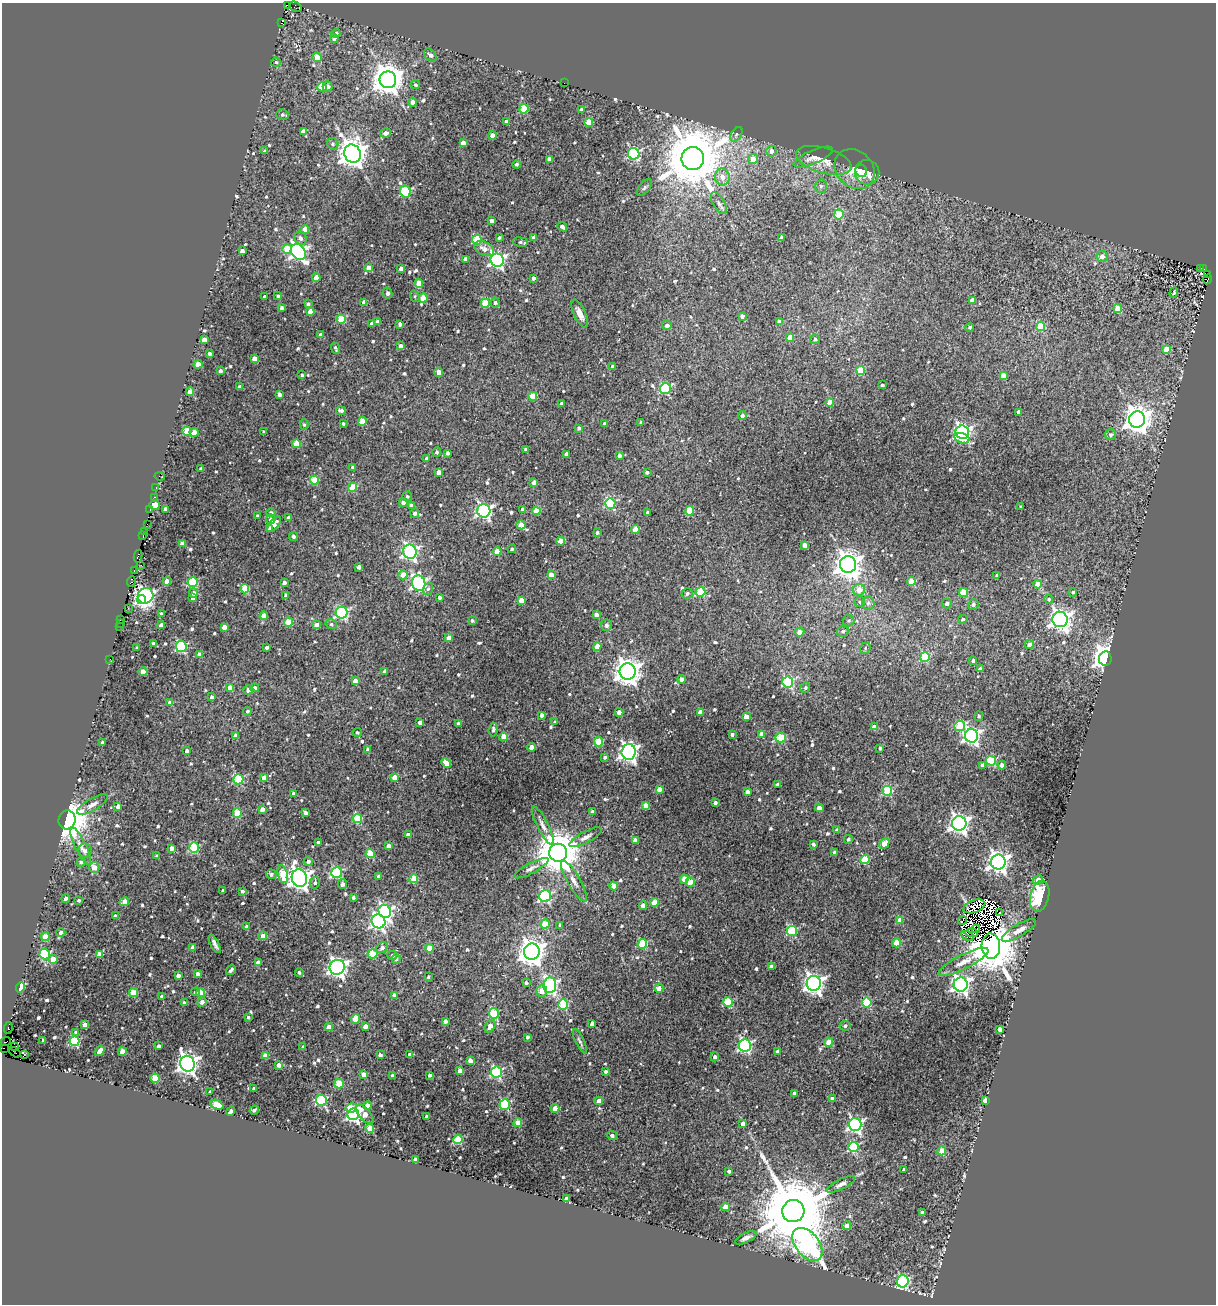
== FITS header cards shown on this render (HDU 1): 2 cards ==
NAXIS1  =                 1214
NAXIS2  =                 1302

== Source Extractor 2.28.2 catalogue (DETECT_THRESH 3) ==
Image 1214 x 1302 px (HDU 1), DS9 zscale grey, 1 PNG px = 1 image px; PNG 1218 x 1306 px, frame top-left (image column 1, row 1302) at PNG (2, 3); each listed source drawn as its Kron ellipse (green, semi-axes under 4 px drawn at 4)
Background 0.112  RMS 0.017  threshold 0.0518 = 3 sigma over >= 5 px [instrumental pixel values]
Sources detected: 753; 8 with non-positive FLUX_AUTO (blend fragments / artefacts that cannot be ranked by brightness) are neither listed nor drawn; of the other 745, the 500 brightest by FLUX_AUTO listed and drawn (245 fainter detections omitted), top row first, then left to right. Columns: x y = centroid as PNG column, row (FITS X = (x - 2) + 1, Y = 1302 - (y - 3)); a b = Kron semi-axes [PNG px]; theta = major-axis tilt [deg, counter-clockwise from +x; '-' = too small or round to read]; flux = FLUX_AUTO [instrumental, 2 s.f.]
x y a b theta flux
287 6 3 3 - 16
296 7 6 4 -28 8.3
282 23 4 3 - 34
336 33 4 4 - 3
334 38 4 4 - 5.4
430 55 7 5 -47 4.3
317 58 5 4 - 23
276 62 5 4 - 2.1
388 80 8 8 - 1800
564 83 2 2 - 3.4
415 85 5 4 - 2.5
322 87 4 4 - 37
328 87 5 5 - 4.3
412 102 4 4 - 6.7
524 109 4 4 - 47
581 109 3 3 - 2.1
282 115 6 5 - 2.4
506 121 3 3 - 3.7
589 122 4 4 - 35
303 131 4 4 - 6.3
385 133 5 4 - 5.8
736 134 8 5 54 2.6
492 136 4 4 - 12
463 143 4 4 - 10
333 144 6 5 - 2.7
265 151 4 3 - 2.6
771 151 5 5 - 5.6
352 154 9 8 - 1500
634 154 6 5 - 150
813 157 21 6 23 7.1
693 158 11 11 - 9500
549 159 4 4 - 5
753 159 5 5 - 13
824 160 29 12 -16 20
516 164 4 4 - 3
855 169 22 18 -44 22
861 171 6 5 - 4.2
867 172 12 12 - 12
722 177 8 7 - 9.3
821 186 6 5 - 2.7
644 187 10 5 49 3.1
405 191 6 5 - 95
719 203 12 5 -59 4.3
839 214 5 4 - 50
492 221 4 4 - 7.3
562 227 5 3 - 4.6
305 229 4 4 - 17
534 237 4 3 - 4.5
300 238 7 6 - 4
499 238 3 3 - 2.3
782 238 4 4 - 8.7
477 240 5 4 - 55
520 242 7 5 -7 3
287 249 5 5 - 29
484 249 10 6 -27 8.8
242 251 4 4 - 6.7
298 252 8 6 -53 340
1102 257 6 5 - 7.8
466 259 4 4 - 9.9
497 260 7 6 - 330
368 268 4 4 - 13
1200 268 3 2 - 3.7
401 269 4 4 - 7
1204 269 3 3 - 8.2
1208 275 3 2 - 9
316 277 4 4 - 12
533 278 4 3 - 3.9
1207 279 5 3 - 25
419 284 4 4 - 21
1174 292 5 3 - 2.2
387 293 5 5 - 5
278 296 3 3 - 2.2
415 296 6 4 -72 2.1
265 297 3 3 - 3.1
423 298 4 4 - 26
972 300 4 4 - 7.5
364 302 4 4 - 9.2
485 303 4 4 - 49
495 303 5 4 - 2.5
308 304 4 4 - 2.7
281 308 4 3 - 3.9
1118 309 4 4 - 31
310 311 4 4 - 11
580 314 15 6 -66 9.3
742 316 4 4 - 4
341 319 4 4 - 43
378 322 4 4 - 6.9
779 322 4 4 - 5.1
371 323 3 3 - 2.4
400 324 4 3 - 3
667 325 5 4 - 5.3
1041 326 5 4 - 45
970 327 4 4 - 2.8
320 335 4 3 - 4.3
790 338 4 4 - 16
815 339 5 4 - 2.6
204 340 4 4 - 10
401 346 4 4 - 7.3
335 348 6 3 -68 2.1
1166 349 4 4 - 26
209 353 3 3 - 3.2
254 358 4 4 - 9
198 364 4 4 - 19
613 367 4 3 - 5.4
860 370 4 4 - 40
220 371 4 3 - 3.2
439 372 5 3 - 6.2
302 375 3 3 - 2.3
1003 376 4 4 - 17
882 385 3 3 - 2.8
239 387 4 3 - 3.3
665 389 6 5 - 110
190 392 4 4 - 20
279 394 4 3 - 5.1
533 396 4 4 - 27
830 402 4 4 - 18
561 404 3 3 - 2.2
341 411 5 3 - 3.5
1019 412 4 3 - 4.1
742 416 4 4 - 3.7
1137 420 8 8 - 1400
362 422 4 4 - 29
641 422 4 3 - 2.2
343 423 3 3 - 2.5
604 423 3 3 - 2.8
304 425 5 4 - 2.1
579 428 4 3 - 3.3
187 431 4 4 - 40
194 432 4 4 - 14
264 432 3 3 - 2.2
962 432 7 6 - 320
1110 435 5 5 - 3.3
962 438 8 5 -16 26
296 444 4 4 - 25
525 449 3 3 - 2.4
437 452 4 4 - 2.9
448 453 4 3 - 3.6
566 454 4 3 - 5.2
619 456 3 3 - 3.4
427 458 3 3 - 2.9
353 467 3 3 - 2.7
201 468 3 3 - 2.3
439 472 4 4 - 11
647 472 3 3 - 2.8
160 476 5 2 - 3.6
315 480 4 4 - 35
534 482 4 3 - 6
156 487 3 2 - 4
353 487 4 4 - 28
407 496 5 5 - 2.5
154 497 3 2 - 6.7
403 502 4 4 - 4.5
610 503 5 5 - 93
155 505 5 4 - 30
412 505 4 4 - 6.9
1021 507 3 3 - 2.1
150 509 3 2 - 4.4
166 509 4 4 - 9.3
522 509 4 3 - 3
484 511 6 6 - 280
536 511 4 4 - 22
689 511 5 4 - 32
271 513 4 4 - 3.1
415 513 5 4 - 3.9
647 513 3 3 - 2.5
257 516 4 3 - 2.7
288 518 4 4 - 4.8
271 519 5 4 - 5.3
147 524 2 2 - 17
274 524 9 4 50 8.8
521 525 4 4 - 19
270 528 4 4 - 3.4
635 530 4 4 - 24
144 532 3 3 - 2
597 533 3 3 - 2.7
143 536 3 2 - 5.2
293 536 4 4 - 3.8
561 541 4 4 - 24
182 544 4 4 - 11
805 545 4 4 - 13
512 549 4 4 - 2.2
410 552 7 6 - 250
497 552 4 4 - 21
138 556 6 4 79 39
848 564 8 8 - 1300
141 565 2 2 - 4.7
359 567 4 4 - 4.8
134 570 3 2 - 5.7
403 575 4 4 - 16
551 575 4 4 - 17
997 575 4 3 - 2.2
167 581 4 4 - 13
911 581 4 4 - 27
131 582 5 3 - 5.5
193 582 5 5 - 80
284 583 4 3 - 4.2
419 583 8 6 -71 250
1038 584 4 4 - 19
245 589 4 4 - 29
428 589 6 5 - 2.7
859 590 6 6 - 15
700 592 5 4 - 60
963 592 4 4 - 28
1073 592 4 4 - 2.5
193 593 5 4 - 4.6
687 593 5 5 - 3
286 595 4 3 - 4
146 596 8 7 - 340
439 597 3 3 - 3.3
193 598 4 3 - 3.6
1049 599 4 4 - 2.4
142 600 5 4 - 130
521 600 4 4 - 16
860 602 5 5 - 2.4
868 603 7 6 - 4
947 603 5 5 - 4.4
973 604 6 5 - 3.7
128 608 3 2 - 2.8
342 613 6 6 - 170
161 614 4 3 - 3.1
596 615 4 4 - 5.1
264 616 4 4 - 21
963 619 5 4 - 2.3
1060 619 8 7 - 630
121 620 3 3 - 3.1
472 620 4 4 - 2.5
848 621 6 5 - 2.3
289 622 4 4 - 35
120 623 3 2 - 7.9
331 624 6 4 -13 2.3
161 625 4 4 - 3.7
317 625 4 4 - 9.4
606 625 6 5 - 5
120 626 3 3 - 4.5
224 627 4 4 - 11
843 631 6 5 - 2.9
800 632 5 4 - 8.1
449 638 4 4 - 6.2
153 643 3 3 - 2.8
1029 645 4 4 - 7.9
181 647 5 5 - 120
267 647 4 3 - 4.3
597 647 4 4 - 14
137 648 3 3 - 2.3
865 648 6 5 - 2.2
200 655 4 4 - 9.3
925 657 5 5 - 66
1105 658 7 6 - 680
110 659 2 2 - 2.9
973 661 4 4 - 2.9
980 669 4 4 - 2.9
385 671 4 4 - 4.2
143 672 4 4 - 19
628 672 8 8 - 1300
682 679 4 4 - 4.6
355 681 4 4 - 8.5
788 682 5 5 - 130
230 687 4 4 - 11
255 688 4 4 - 6.8
805 688 5 4 - 2.6
248 690 5 4 - 6.5
212 697 4 3 - 3.9
170 703 4 4 - 16
247 711 4 4 - 2.3
619 712 4 4 - 13
700 712 4 4 - 12
542 715 4 3 - 5.4
979 716 5 4 - 2.2
746 717 4 4 - 13
420 722 4 3 - 4.5
555 722 4 3 - 2.5
458 723 3 3 - 2.5
960 726 5 5 - 48
874 727 4 4 - 15
493 730 7 4 84 3
357 732 4 4 - 2.3
732 734 3 3 - 2.9
762 734 4 4 - 17
235 736 4 4 - 8.4
972 736 7 6 - 350
504 737 4 4 - 18
781 738 5 5 - 65
102 742 3 3 - 2.5
599 742 4 4 - 42
531 747 4 4 - 11
880 748 3 3 - 2.5
368 749 4 4 - 4.6
187 751 4 3 - 3.5
629 752 7 7 - 520
605 757 4 4 - 2.5
991 761 5 5 - 62
446 763 5 4 - 12
983 765 4 4 - 4.5
1002 765 4 4 - 6.1
264 777 4 4 - 9.2
395 777 4 4 - 14
238 779 5 5 - 82
777 784 4 3 - 3.1
659 789 4 4 - 10
887 791 5 5 - 68
747 792 4 4 - 4.8
293 794 3 3 - 3
715 803 3 3 - 3.5
92 805 17 6 30 7.1
646 805 4 4 - 16
118 806 4 4 - 6.4
819 808 4 4 - 8.1
262 809 4 4 - 8.3
593 812 4 4 - 6.1
237 813 4 4 - 39
305 813 4 3 - 3.6
358 818 5 4 - 55
67 820 9 8 - 2100
959 823 7 7 - 570
543 826 21 5 -63 6.8
837 830 4 4 - 2.4
408 835 4 4 - 5.9
586 837 18 5 28 6.3
848 839 4 4 - 2.2
635 840 4 4 - 9.3
318 843 4 4 - 4.2
813 844 3 3 - 3.1
884 844 6 4 46 18
81 846 20 5 -64 8.2
388 846 4 3 - 4.2
172 848 4 4 - 6.2
194 848 5 5 - 74
85 850 7 6 - 3.1
835 852 4 3 - 3.5
558 853 9 9 - 4700
370 854 4 4 - 37
157 856 3 3 - 2.6
865 860 4 4 - 53
308 861 4 4 - 4.3
81 862 4 4 - 3.4
998 862 7 7 - 650
94 867 5 5 - 8.9
531 868 19 5 28 5.6
337 873 5 5 - 110
271 874 5 5 - 3.2
283 874 9 5 -76 38
379 876 3 3 - 3.5
299 878 9 7 -73 770
414 879 4 4 - 30
684 879 4 4 - 21
1038 880 5 4 - 11
574 881 23 6 -60 10
690 882 4 4 - 21
315 883 6 5 - 2.9
342 884 5 4 - 4.5
614 886 4 4 - 12
223 890 3 3 - 2.7
242 891 3 3 - 2.7
545 896 6 6 - 160
1040 896 16 9 77 75
353 897 3 3 - 2.3
66 899 4 3 - 3.5
79 900 4 3 - 2.1
124 902 5 4 - 10
654 902 4 4 - 17
643 905 4 4 - 7.6
974 906 11 6 18 2.4
385 911 6 6 - 280
999 912 3 2 - 46
115 916 4 3 - 4.4
900 920 4 4 - 14
963 920 4 2 - 2.6
379 921 7 6 - 310
545 924 4 4 - 34
560 925 4 3 - 2.8
246 926 3 3 - 2.5
976 929 4 3 - 2.9
1019 930 19 6 30 9.6
792 931 5 5 - 77
61 932 4 4 - 4.3
971 933 6 3 -1 4.9
263 936 4 4 - 14
967 936 7 3 -30 2.1
45 937 4 4 - 23
897 943 4 4 - 29
215 944 10 3 -63 4.1
642 944 5 4 - 52
991 946 13 9 -87 8300
193 947 4 3 - 4
382 947 6 5 - 4.3
430 948 4 4 - 20
532 952 8 8 - 1200
45 954 5 5 - 92
99 954 4 4 - 9.7
372 954 5 4 - 42
392 955 5 4 - 4
53 959 5 4 - 16
396 959 4 4 - 2.3
963 962 27 7 27 15
258 963 4 4 - 11
337 967 8 7 - 480
771 967 4 4 - 7.7
231 970 5 3 - 3.3
299 972 4 4 - 2.8
198 974 4 4 - 6
178 975 4 3 - 6
428 977 4 3 - 2.1
526 983 4 3 - 2.1
814 983 7 7 - 640
550 985 7 6 - 300
961 985 7 7 - 480
20 987 5 4 - 34
659 988 4 4 - 7.6
542 991 6 5 - 12
196 992 4 4 - 2.9
133 993 4 4 - 28
201 993 4 4 - 15
395 995 4 4 - 10
162 996 3 3 - 2.4
202 1002 4 4 - 6.1
728 1002 5 4 - 58
184 1003 3 3 - 2.2
867 1003 5 5 - 63
563 1004 5 5 - 53
494 1013 5 5 - 57
248 1017 3 3 - 2.1
355 1019 5 4 - 23
445 1021 4 3 - 4.7
592 1023 4 3 - 5.2
85 1025 4 4 - 15
365 1026 4 4 - 5.5
490 1026 7 5 56 7.3
845 1026 5 5 - 2.9
329 1027 4 4 - 13
8 1028 6 3 85 93
1000 1029 4 4 - 8.4
76 1032 4 4 - 2.5
527 1037 3 3 - 3.1
43 1041 3 3 - 2.5
74 1041 5 5 - 80
580 1041 13 4 -63 3
6 1042 5 3 - 170
829 1042 4 4 - 18
745 1045 6 6 - 200
15 1046 3 2 - 4.2
159 1046 4 4 - 4.2
303 1047 3 3 - 2.8
3 1048 3 2 - 190
100 1051 6 3 55 7.8
778 1051 4 3 - 4.1
15 1052 6 2 -37 3.3
122 1052 4 4 - 15
410 1054 3 3 - 4.3
24 1055 4 3 - 10
380 1055 4 3 - 4.2
265 1056 4 4 - 14
715 1057 4 4 - 4.3
470 1061 4 4 - 7.6
187 1064 8 7 - 640
279 1065 4 4 - 7.2
460 1071 4 4 - 12
606 1071 4 3 - 2.8
496 1072 5 5 - 130
363 1074 4 4 - 8.1
430 1075 3 3 - 4
392 1076 4 3 - 3.2
155 1078 4 4 - 33
339 1084 5 4 - 37
254 1088 3 3 - 2.2
210 1092 3 3 - 2.3
794 1093 4 3 - 3.2
832 1098 4 4 - 3.3
322 1100 6 5 - 120
599 1101 4 4 - 12
985 1101 4 3 - 31
505 1104 5 5 - 96
217 1105 7 4 -24 34
367 1105 4 4 - 9.3
351 1108 6 4 11 27
555 1108 4 4 - 16
254 1110 5 3 - 3.4
231 1111 5 3 - 4.8
353 1114 6 5 - 250
365 1114 11 5 -50 12
427 1117 3 3 - 4.5
518 1123 4 4 - 21
743 1124 4 4 - 7.7
855 1124 6 6 - 270
370 1128 4 4 - 25
612 1136 5 4 - 3.3
458 1140 4 4 - 57
853 1147 5 5 - 96
942 1151 4 4 - 23
415 1159 4 3 - 4.6
904 1170 3 3 - 3.3
729 1171 3 3 - 2.8
841 1184 16 5 27 5.3
566 1198 4 3 - 5.7
726 1207 4 4 - 18
793 1211 11 11 - 18000
923 1212 4 3 - 4
847 1226 4 4 - 9.7
746 1238 11 4 26 4.5
807 1244 19 12 -51 400
903 1281 6 5 - 140
At the frame edge (FLAGS 8, measured only in part): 1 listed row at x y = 3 1048
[245 fainter detections neither listed nor drawn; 8 non-positive-flux detections neither listed nor drawn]